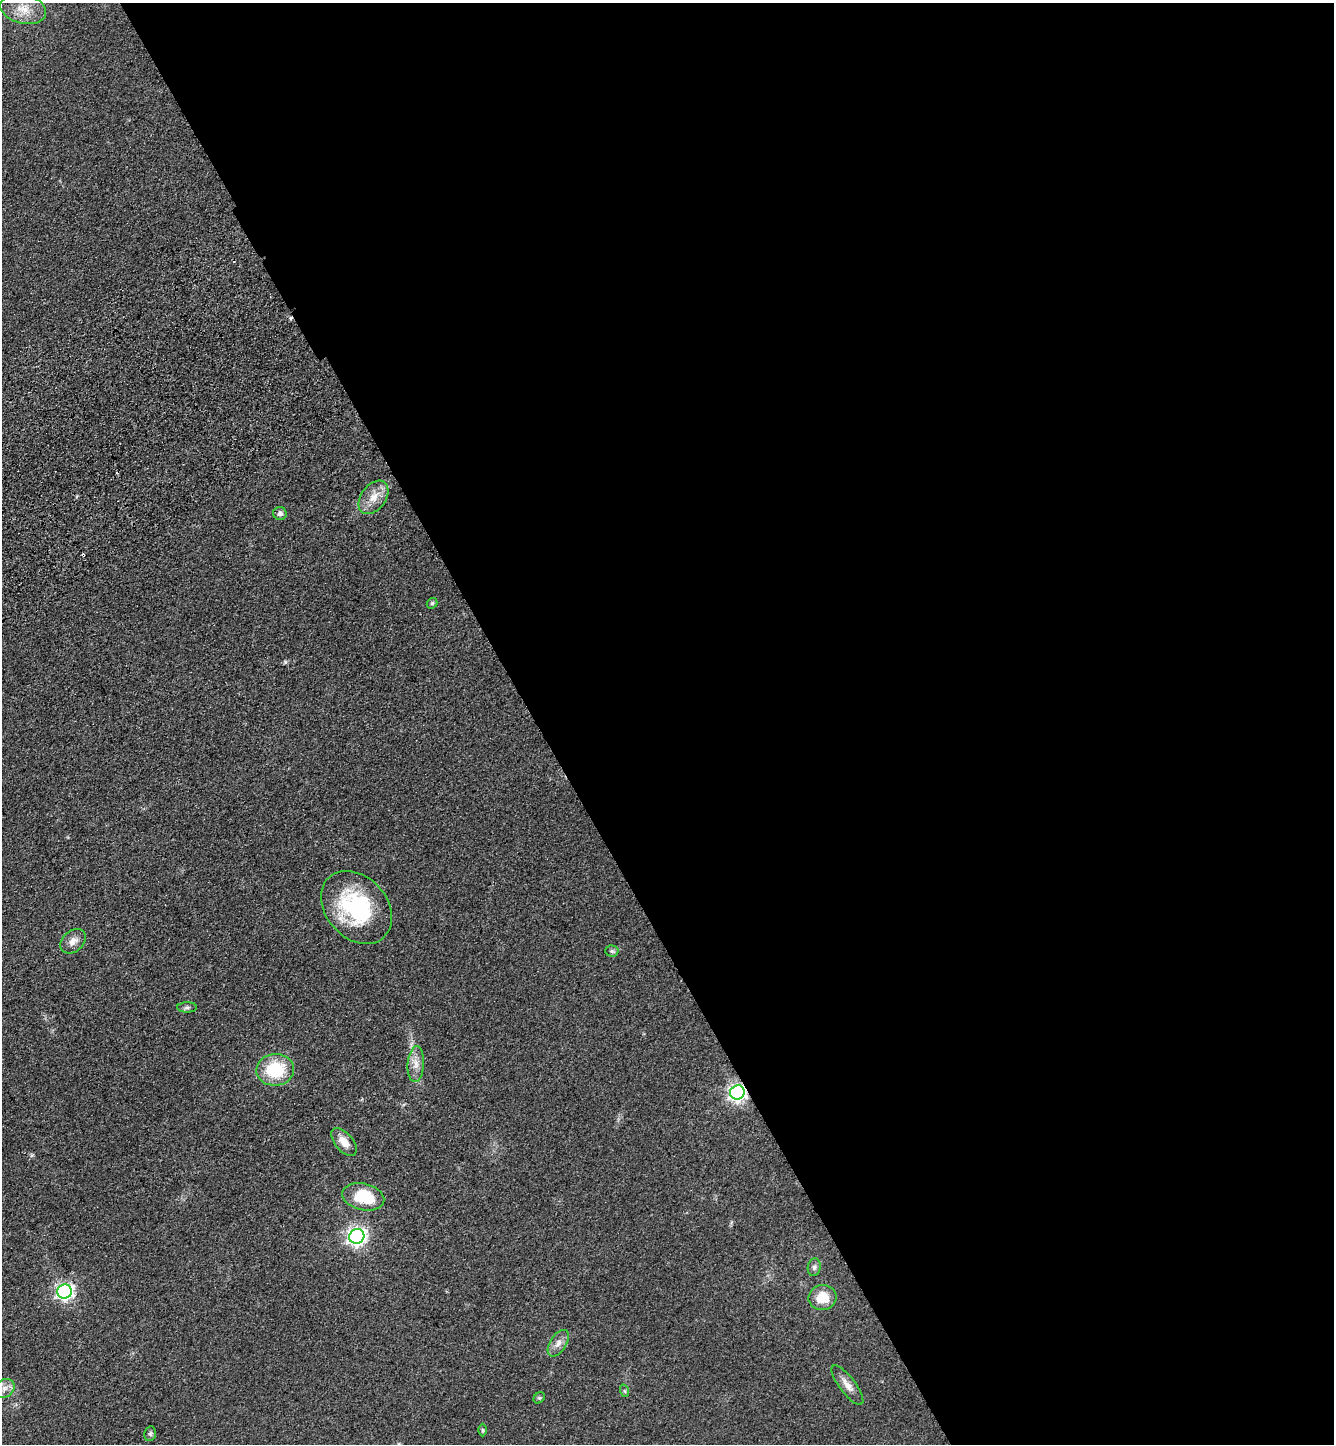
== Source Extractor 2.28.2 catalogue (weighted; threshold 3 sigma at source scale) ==
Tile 8 of 4 x 4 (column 4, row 2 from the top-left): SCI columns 4360-5691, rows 2992-4433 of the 5920 x 5981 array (HDU 1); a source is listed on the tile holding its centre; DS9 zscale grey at full resolution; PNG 1336 x 1446 px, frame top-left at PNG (2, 3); each listed source drawn as its Kron ellipse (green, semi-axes under 4 px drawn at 4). Shown black and unused: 60% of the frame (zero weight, under 3 of 4 exposures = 6% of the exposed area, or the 3 px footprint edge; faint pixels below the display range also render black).
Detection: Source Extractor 2.28.2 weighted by HDU 2 'WHT'; one run over the whole footprint, this tile lists its part. Background 0.0839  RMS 0.0066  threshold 0.0297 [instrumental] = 3 sigma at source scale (4.5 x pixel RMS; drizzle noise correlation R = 1.50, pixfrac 1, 0.05/0.05 arcsec/px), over >= 5 px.
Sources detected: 26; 2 cosmic-ray / hot-pixel residue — neither listed nor drawn; the other 24 listed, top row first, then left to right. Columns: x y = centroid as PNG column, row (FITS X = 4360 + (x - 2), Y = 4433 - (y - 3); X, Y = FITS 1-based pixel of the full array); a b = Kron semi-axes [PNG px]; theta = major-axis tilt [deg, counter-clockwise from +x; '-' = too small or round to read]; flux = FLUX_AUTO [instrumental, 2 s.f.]
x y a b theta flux
23 9 23 14 -14 12
374 497 19 12 54 9.3
280 513 7 6 - 2.2
432 603 6 4 40 1.3
356 907 41 30 -48 66
73 941 14 10 41 5.1
612 951 7 5 -2 1.3
187 1007 10 5 0 1.7
416 1064 18 8 86 6.3
275 1070 19 16 4 32
737 1092 7 7 - 260
344 1142 16 9 -50 8.1
363 1197 21 13 -13 27
357 1236 8 7 - 300
814 1267 9 6 80 2
65 1291 7 7 - 210
823 1298 14 12 11 12
558 1343 15 8 57 4.7
847 1385 24 8 -53 6
4 1388 10 8 34 4.7
625 1391 6 4 -71 0.95
539 1398 6 5 - 1.1
482 1430 6 4 -89 0.91
150 1434 7 5 77 1.5
Overlapping masked pixels (flux is a lower limit): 2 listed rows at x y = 737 1092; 65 1291